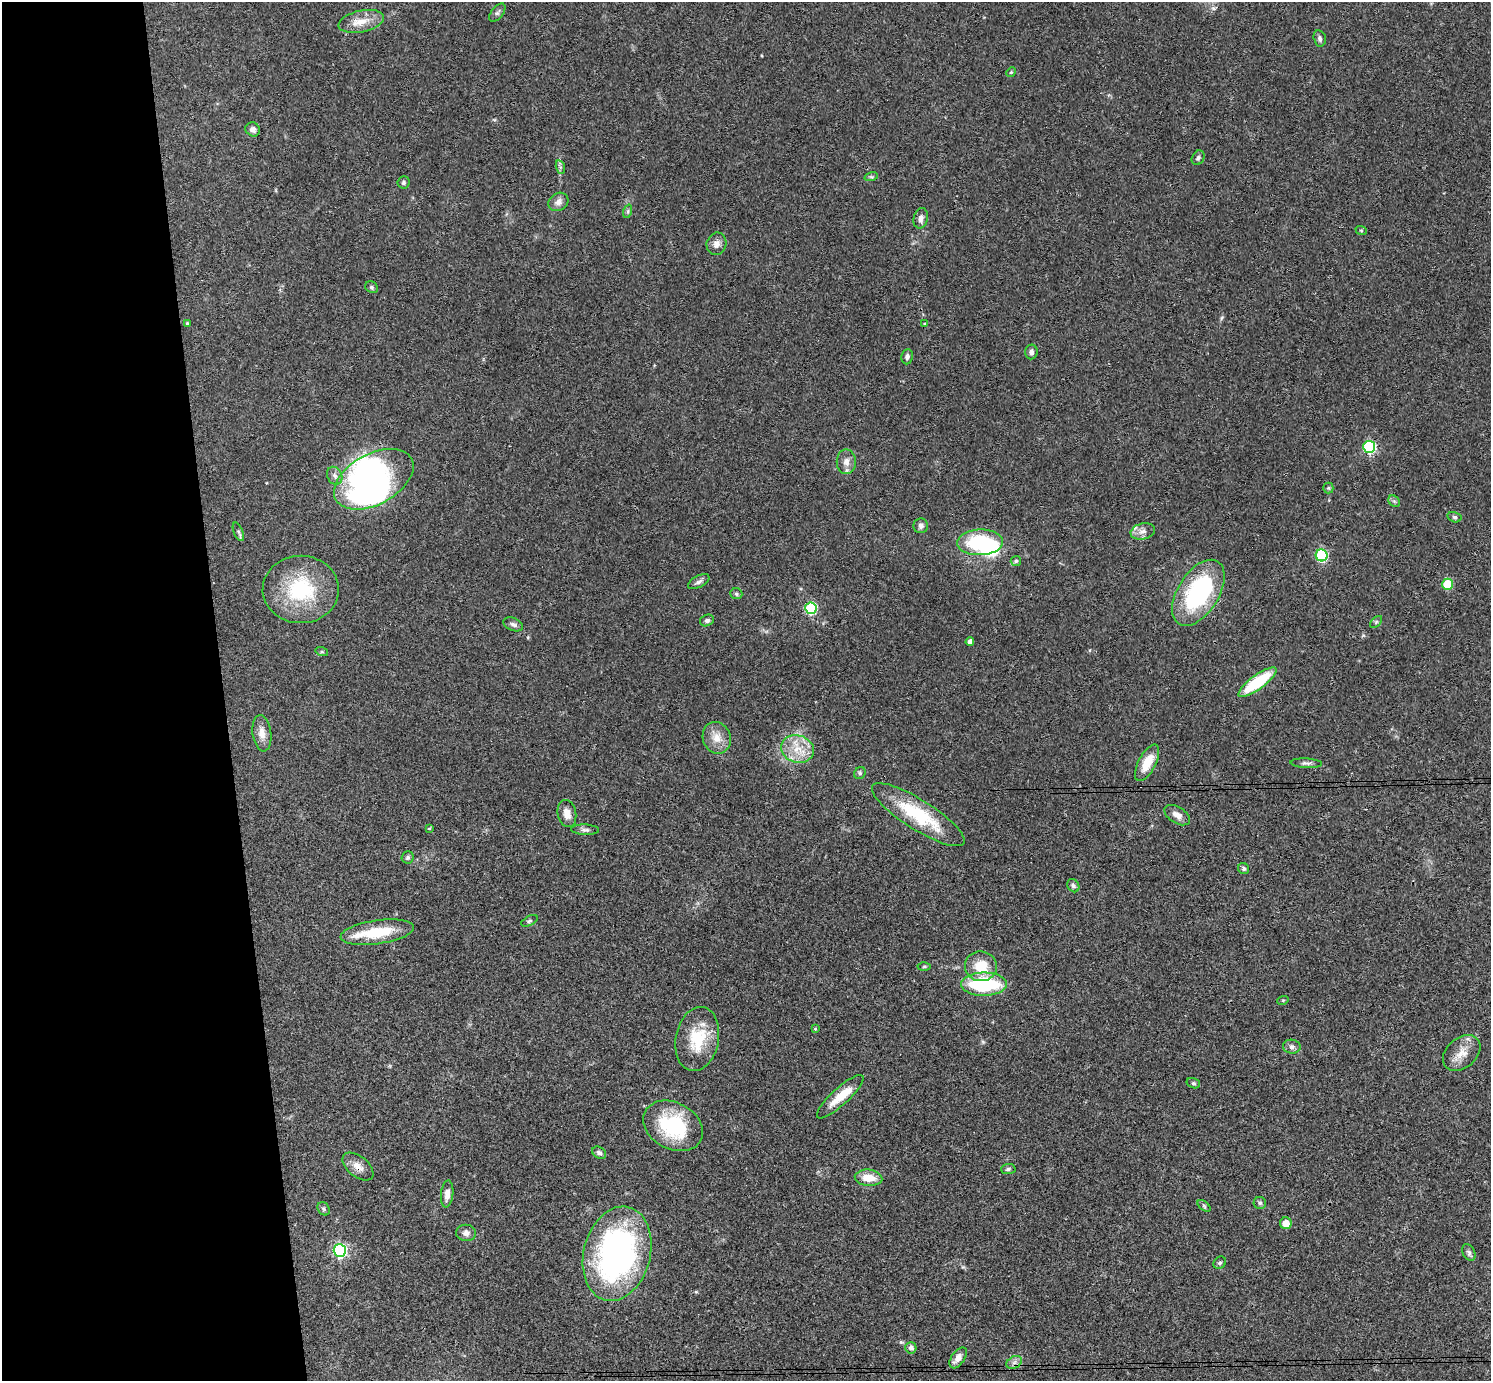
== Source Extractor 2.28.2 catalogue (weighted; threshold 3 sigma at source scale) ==
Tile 4 of 3 x 3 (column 1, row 2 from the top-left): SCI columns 58-1546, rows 1617-2995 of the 4582 x 4510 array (HDU 1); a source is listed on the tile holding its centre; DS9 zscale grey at full resolution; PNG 1493 x 1383 px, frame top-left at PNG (2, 2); each listed source drawn as its Kron ellipse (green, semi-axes under 4 px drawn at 4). Shown black and unused: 15% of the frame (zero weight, under 3 of 4 exposures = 6% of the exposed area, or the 3 px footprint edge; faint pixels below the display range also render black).
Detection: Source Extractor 2.28.2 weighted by HDU 2 'WHT'; one run over the whole footprint, this tile lists its part. Background 0.081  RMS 0.0058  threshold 0.026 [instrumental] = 3 sigma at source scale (4.5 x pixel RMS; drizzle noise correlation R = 1.50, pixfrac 1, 0.05/0.05 arcsec/px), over >= 5 px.
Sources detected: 96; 4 inside a brighter object's white glare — neither listed nor drawn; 4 inside a brighter listed object's ellipse — not listed separately; the other 88 listed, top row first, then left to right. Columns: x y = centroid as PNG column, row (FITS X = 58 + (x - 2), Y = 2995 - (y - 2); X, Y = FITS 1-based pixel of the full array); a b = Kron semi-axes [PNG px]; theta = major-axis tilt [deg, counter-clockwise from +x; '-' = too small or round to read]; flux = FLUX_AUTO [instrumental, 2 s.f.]
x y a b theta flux
497 13 10 5 52 1.5
361 21 23 11 12 8.6
1320 38 8 6 -77 1.6
1011 72 5 4 - 0.59
253 129 7 6 - 2.4
1198 158 8 6 62 1.4
560 167 7 4 -73 1.2
871 177 7 4 17 0.95
403 182 6 6 - 1.1
558 202 10 8 35 3.2
628 211 7 4 72 0.88
921 218 10 7 76 2.6
1361 230 6 3 -19 0.6
716 244 11 9 71 3.3
371 287 7 5 -36 1
187 323 3 3 - 0.71
925 324 3 3 - 1.4
1031 352 7 6 - 2.1
907 357 7 5 82 1.6
1369 447 6 6 - 64
846 462 12 9 89 4
335 476 9 7 -64 2.4
374 479 43 25 28 100
1328 488 5 5 - 0.8
1394 501 6 5 - 1.1
1454 517 7 5 -15 1
921 526 7 7 - 1.9
1143 531 12 8 12 3.7
238 532 10 4 -68 1.3
980 542 23 13 2 40
1322 555 6 6 - 56
1016 561 5 5 - 0.84
699 582 12 5 28 2
1447 584 5 5 - 23
301 589 38 34 -1 45
1198 593 37 20 58 77
736 594 6 5 - 1.1
811 608 6 5 - 55
707 620 7 5 22 1.6
1376 622 7 4 46 0.94
513 624 10 6 -21 1.9
970 642 4 4 - 2.5
322 652 6 4 -18 0.81
1257 682 23 7 36 32
262 733 18 9 -82 5
717 738 16 14 -70 7.3
797 749 16 13 -16 11
1147 763 20 8 62 11
1306 763 16 4 -3 1.9
860 773 6 5 - 1.1
567 813 14 9 -78 5.1
918 815 54 15 -32 39
1177 815 14 8 -32 4.1
429 828 4 3 - 0.64
585 830 14 5 -2 1.8
408 857 6 6 - 1.2
1244 869 6 5 - 1.2
1073 886 7 5 -55 1.3
529 921 9 4 27 1.1
377 932 37 12 8 22
924 966 6 4 1 0.84
981 966 16 15 - 13
984 984 23 11 1 46
1283 1000 6 3 19 0.64
815 1029 4 3 - 0.57
697 1039 32 21 79 23
1292 1047 9 7 -9 1.9
1462 1053 21 15 41 8.4
1193 1083 7 5 -16 0.96
840 1097 30 8 43 12
673 1126 32 23 -28 44
599 1153 7 5 -33 1.6
358 1167 18 10 -39 5
1008 1169 7 5 2 1.3
868 1178 14 8 -5 9.1
447 1194 13 6 84 4
1260 1203 6 6 - 1.2
1204 1206 7 4 -38 0.93
324 1209 7 5 -54 1.1
1286 1223 6 6 - 5.6
466 1233 10 8 -9 2.7
340 1250 6 6 - 92
1469 1252 9 6 -60 1.5
617 1254 48 33 76 170
1220 1263 7 5 43 1.2
911 1348 6 5 - 2.3
958 1358 12 6 55 4.1
1014 1362 8 6 31 2.1
Overlapping masked pixels (flux is a lower limit): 1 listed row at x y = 358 1167